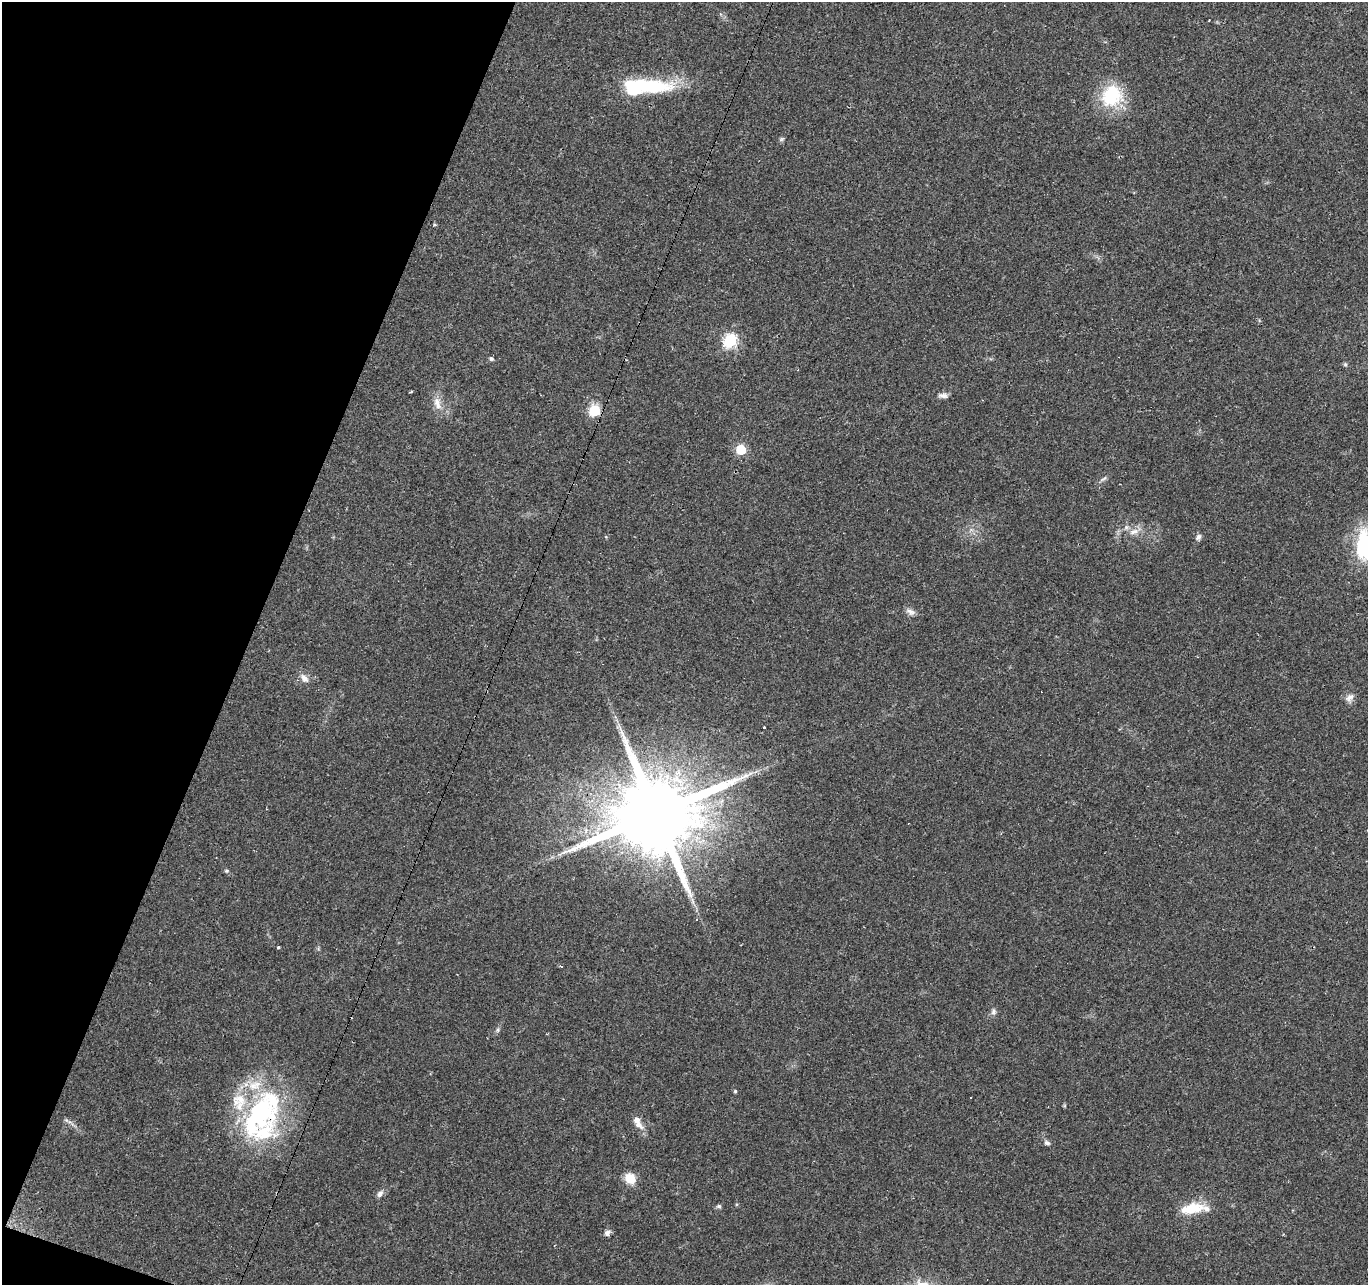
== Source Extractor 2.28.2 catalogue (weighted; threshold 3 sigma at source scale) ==
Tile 9 of 4 x 4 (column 1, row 3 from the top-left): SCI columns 1-1366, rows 1492-2774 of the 5469 x 5613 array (HDU 1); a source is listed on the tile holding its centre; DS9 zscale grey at full resolution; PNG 1370 x 1287 px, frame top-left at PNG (2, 2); no overlay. Shown black and unused: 18% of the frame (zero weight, under 2 of 3 exposures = <1% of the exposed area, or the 3 px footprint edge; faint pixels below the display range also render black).
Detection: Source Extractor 2.28.2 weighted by HDU 2 'WHT'; one run over the whole footprint, this tile lists its part. Background 0.0349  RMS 0.004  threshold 0.018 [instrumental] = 3 sigma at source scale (4.5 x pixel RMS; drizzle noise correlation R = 1.50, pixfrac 1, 0.0396/0.0396 arcsec/px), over >= 5 px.
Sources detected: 50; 2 inside a brighter object's white glare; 4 cosmic-ray / hot-pixel residue — not listed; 8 inside a brighter listed object's ellipse — not listed separately; the other 36 listed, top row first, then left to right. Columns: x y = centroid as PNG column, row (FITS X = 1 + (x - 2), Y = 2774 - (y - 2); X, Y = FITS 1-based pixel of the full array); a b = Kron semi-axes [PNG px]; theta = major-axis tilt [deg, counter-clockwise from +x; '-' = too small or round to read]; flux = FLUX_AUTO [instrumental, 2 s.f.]
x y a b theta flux
652 87 51 18 0 28
1112 96 29 25 54 21
782 139 7 5 22 0.71
730 341 6 6 - 55
491 359 6 5 - 0.67
1345 364 6 5 - 0.58
411 392 3 2 - 0.59
943 395 13 7 -1 1.7
437 403 19 9 -69 4.2
595 410 6 6 - 34
741 450 6 6 - 20
1103 479 13 3 33 0.96
1134 532 14 8 15 3.3
1198 537 9 6 55 1.3
1366 545 38 25 88 36
910 612 13 7 -22 2
304 678 13 8 -48 2.5
1349 698 13 9 51 2.3
764 727 3 3 - 0.62
656 814 22 19 49 7300
226 871 6 5 - 0.62
692 901 11 4 -79 1.4
697 920 3 3 - 0.53
278 947 3 3 - 0.52
994 1012 9 6 84 1.4
498 1030 8 4 82 0.79
735 1091 4 4 - 0.56
262 1111 42 29 -36 48
66 1120 6 5 - 0.73
638 1124 17 7 -35 2.8
1047 1143 8 6 -19 1.2
630 1178 11 10 - 7
380 1194 11 6 54 1.6
719 1206 7 5 12 0.81
1192 1208 31 13 11 10
607 1233 9 7 45 1.5
Overlapping masked pixels (flux is a lower limit): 2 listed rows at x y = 656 814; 262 1111
Isophote crosses this tile's border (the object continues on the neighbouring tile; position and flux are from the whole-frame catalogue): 1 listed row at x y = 1366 545